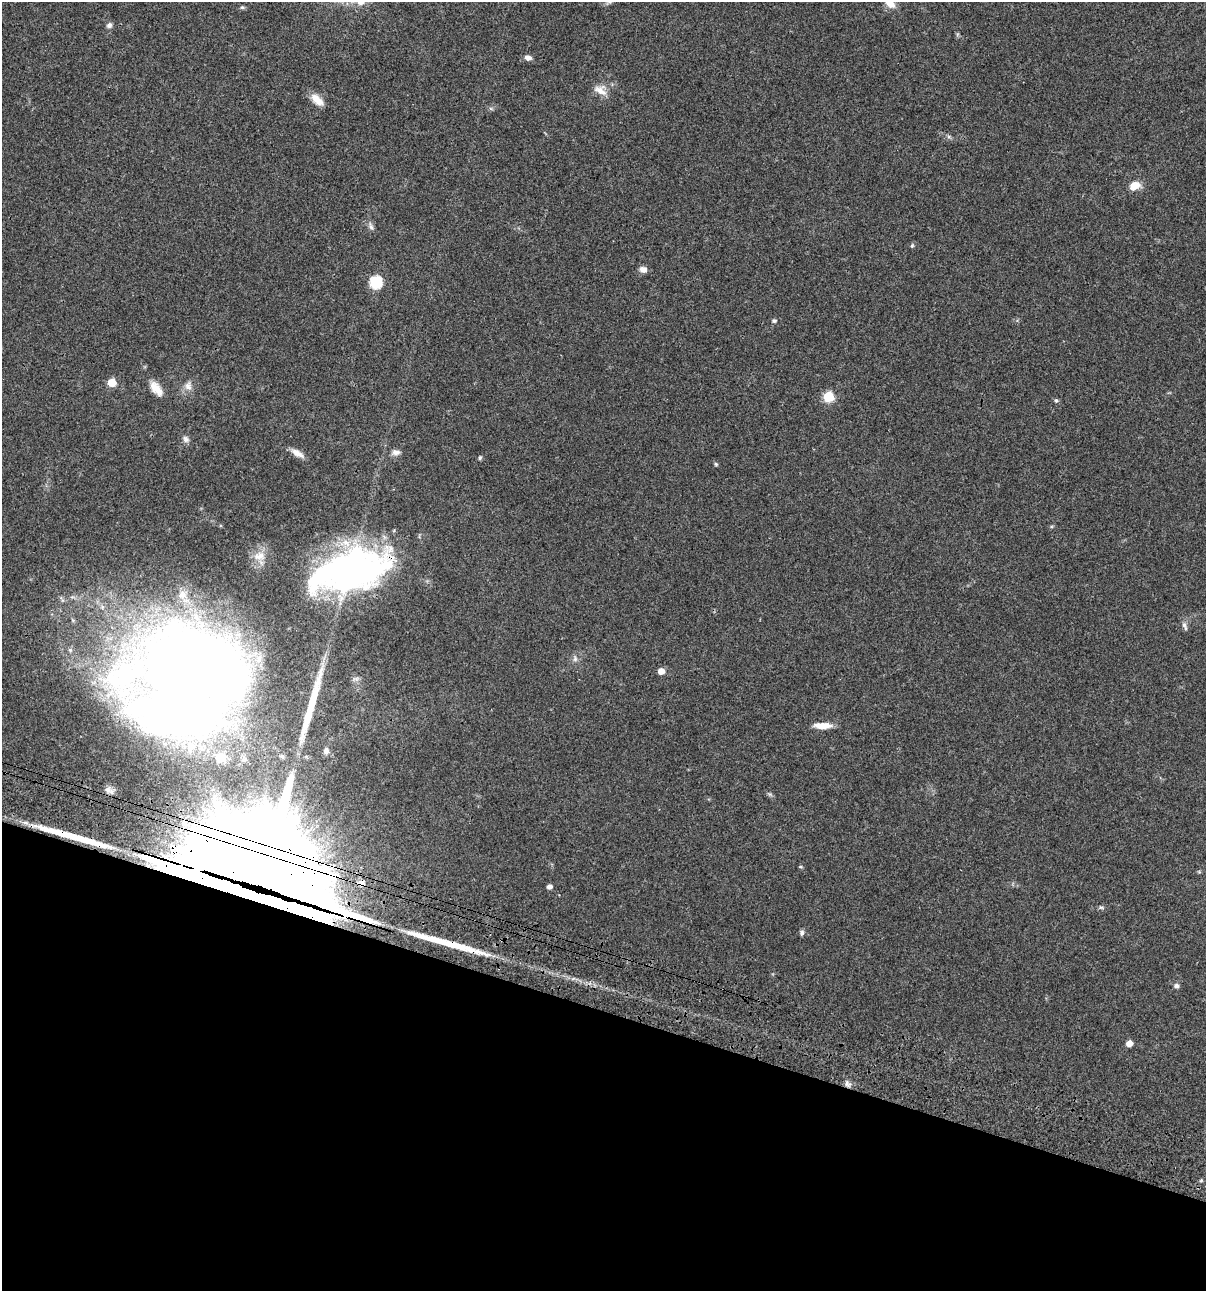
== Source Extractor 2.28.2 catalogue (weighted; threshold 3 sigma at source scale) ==
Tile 15 of 4 x 4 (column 3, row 4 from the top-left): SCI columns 2641-3844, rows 120-1408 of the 5406 x 5391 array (HDU 1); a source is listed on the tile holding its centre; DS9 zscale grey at full resolution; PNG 1208 x 1293 px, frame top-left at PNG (2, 2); no overlay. Shown black and unused: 22% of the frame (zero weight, under 3 of 4 exposures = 9% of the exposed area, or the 3 px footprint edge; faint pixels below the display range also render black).
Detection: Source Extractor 2.28.2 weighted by HDU 2 'WHT'; one run over the whole footprint, this tile lists its part. Background 0.0472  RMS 0.0053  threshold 0.0239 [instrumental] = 3 sigma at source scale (4.5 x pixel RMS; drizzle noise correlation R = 1.50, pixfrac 1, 0.05/0.05 arcsec/px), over >= 5 px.
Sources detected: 52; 5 inside a brighter object's white glare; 3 long thin detections or spike segments (spike, bleed or trail) — not listed; the other 44 listed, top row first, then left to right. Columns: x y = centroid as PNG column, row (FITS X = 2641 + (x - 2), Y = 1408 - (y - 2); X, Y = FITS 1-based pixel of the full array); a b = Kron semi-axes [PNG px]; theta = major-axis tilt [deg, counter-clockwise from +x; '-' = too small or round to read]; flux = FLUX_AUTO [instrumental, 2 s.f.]
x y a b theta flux
890 4 14 9 -35 3.9
242 7 6 5 - 0.74
109 25 7 6 - 1.5
528 58 8 6 -16 2.4
600 90 17 11 -32 5.3
317 100 18 9 -45 5.5
1134 186 11 8 25 6.8
371 226 12 5 -72 1.7
912 246 6 5 - 0.68
643 269 9 7 -17 2.6
375 282 6 6 - 52
774 321 7 6 - 0.99
112 382 5 5 - 12
188 386 12 9 -66 3.1
156 388 19 9 -50 6
828 397 6 6 - 26
1056 400 6 5 - 0.84
186 439 9 7 -47 1.8
396 452 11 7 -1 2.3
297 453 17 6 -32 3.8
480 458 6 4 69 0.74
716 464 6 4 -47 0.66
259 556 17 12 2 6.1
350 570 80 37 14 200
182 595 10 10 - 3.2
1184 626 14 5 -69 1.8
575 659 8 6 71 1.4
195 668 106 66 -17 790
661 671 5 5 - 4.8
823 726 20 6 -1 6
191 746 12 10 70 6.2
326 751 9 7 78 1.7
220 757 11 9 1 7.4
109 790 13 6 -25 2.4
800 867 6 3 -8 0.53
264 877 74 52 -28 13000
362 883 8 6 33 1.5
549 886 5 4 - 2
1101 907 7 5 -26 0.87
802 933 8 5 83 1.1
1176 986 7 6 - 1.4
1129 1043 5 5 - 3.7
847 1084 10 7 -29 1.9
1201 1180 6 4 1 0.56
Overlapping masked pixels (flux is a lower limit): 4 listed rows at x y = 350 570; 195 668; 264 877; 362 883
Isophote crosses this tile's border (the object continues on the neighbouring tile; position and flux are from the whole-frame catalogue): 1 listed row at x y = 890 4